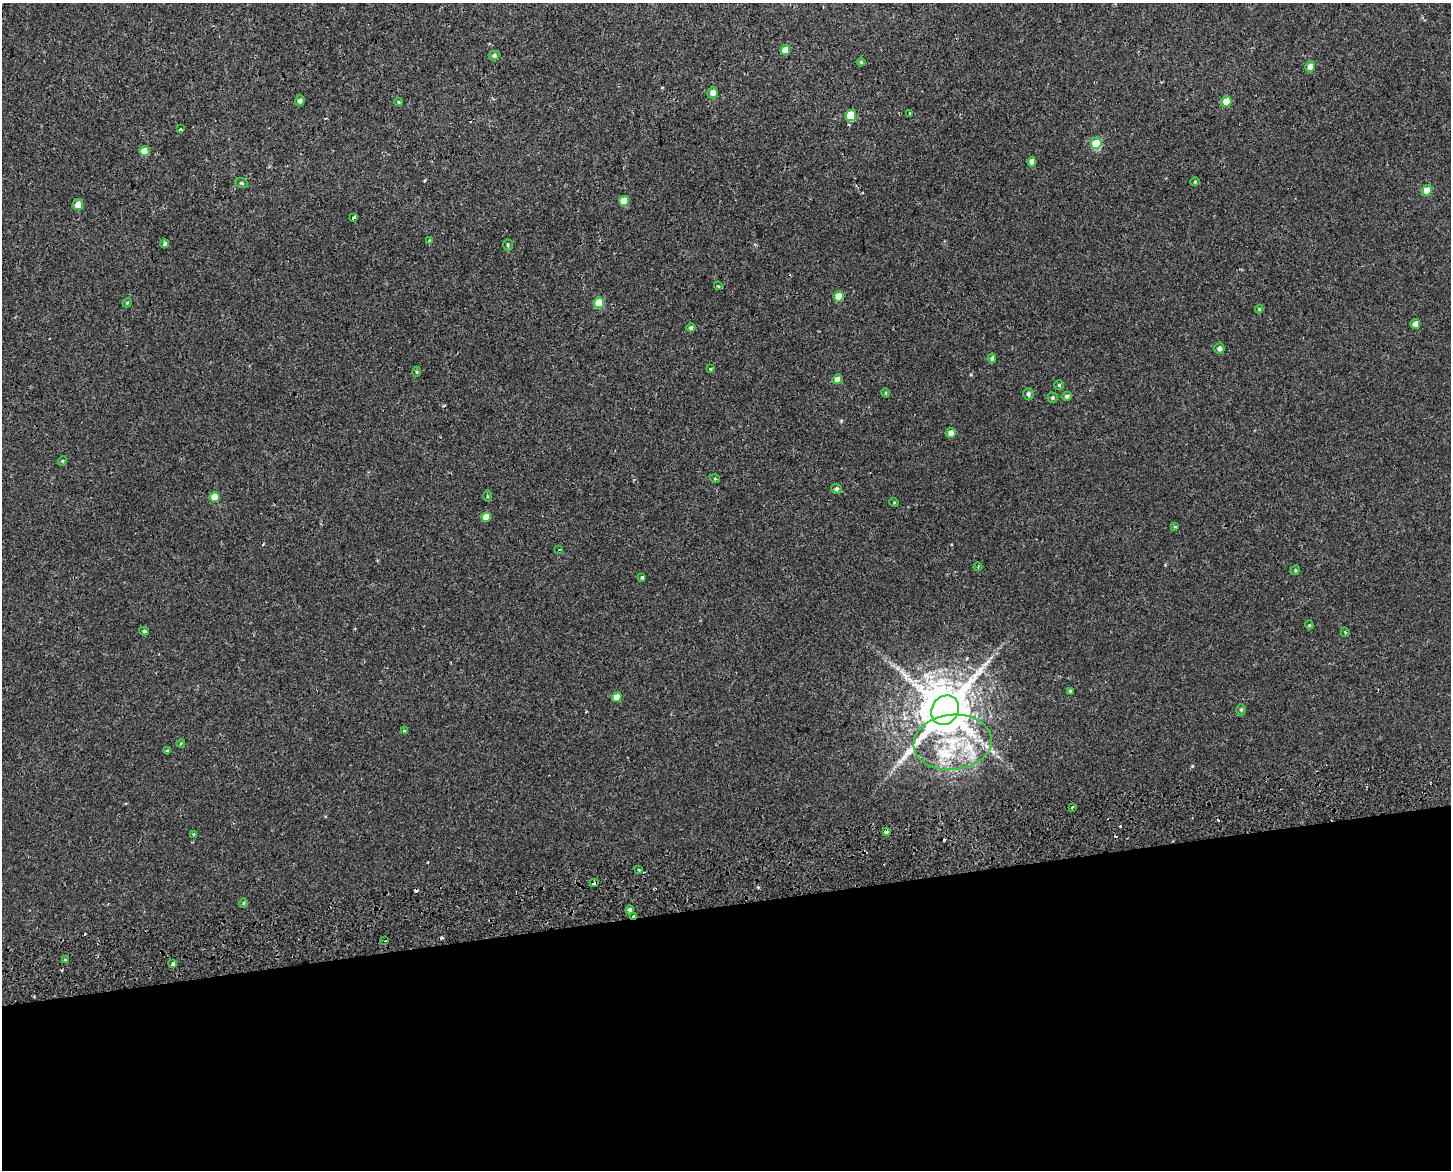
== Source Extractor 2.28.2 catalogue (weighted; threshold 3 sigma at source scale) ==
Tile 11 of 3 x 4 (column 2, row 4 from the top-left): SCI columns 1475-2923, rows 61-1228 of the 4454 x 4791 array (HDU 1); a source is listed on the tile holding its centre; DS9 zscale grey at full resolution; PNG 1453 x 1172 px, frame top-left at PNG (2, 3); each listed source drawn as its Kron ellipse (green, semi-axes under 4 px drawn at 4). Shown black and unused: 23% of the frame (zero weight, under 2 of 3 exposures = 4% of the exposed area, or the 3 px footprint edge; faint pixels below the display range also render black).
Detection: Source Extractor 2.28.2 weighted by HDU 2 'WHT'; one run over the whole footprint, this tile lists its part. Background 0.00163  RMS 0.0027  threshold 0.0124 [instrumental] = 3 sigma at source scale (4.5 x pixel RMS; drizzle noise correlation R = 1.50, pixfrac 1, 0.0396/0.0396 arcsec/px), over >= 5 px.
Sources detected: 87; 9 cosmic-ray / hot-pixel residue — neither listed nor drawn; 3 inside a brighter listed object's ellipse — not listed separately; the other 75 listed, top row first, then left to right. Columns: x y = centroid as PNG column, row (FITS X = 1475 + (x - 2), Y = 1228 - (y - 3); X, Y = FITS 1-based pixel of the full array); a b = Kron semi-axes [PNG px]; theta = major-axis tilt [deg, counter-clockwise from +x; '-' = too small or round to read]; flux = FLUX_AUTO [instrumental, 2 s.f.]
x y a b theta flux
785 50 5 4 - 2.4
494 55 5 5 - 0.67
861 62 4 4 - 0.34
1310 67 5 5 - 1.7
713 93 5 5 - 1.7
300 101 5 4 - 0.72
1226 101 5 5 - 3.4
399 102 4 4 - 0.37
910 113 3 3 - 0.39
851 115 5 5 - 6.5
180 129 3 3 - 0.25
1096 143 5 5 - 11
144 151 5 5 - 3.7
1032 162 5 4 - 1.4
1195 182 4 4 - 0.27
242 183 6 4 -21 0.34
1427 190 5 5 - 4.1
624 201 5 5 - 3.5
78 205 5 5 - 2.2
354 218 4 3 - 4.2
429 241 4 3 - 0.24
164 244 4 3 - 0.6
508 245 6 5 - 0.44
718 286 4 3 - 0.32
839 296 5 5 - 4
127 303 5 3 - 0.26
599 303 5 5 - 7.3
1259 309 4 4 - 0.25
1415 324 5 5 - 1.2
691 328 4 4 - 0.73
1219 348 5 5 - 0.93
992 358 5 4 - 0.53
710 368 3 3 - 0.42
417 372 5 3 - 0.3
837 379 5 4 - 1.1
1059 385 4 4 - 0.35
886 393 5 3 - 0.28
1028 394 6 5 - 0.69
1067 396 5 4 - 0.6
1053 398 5 5 - 0.47
951 433 5 5 - 1.4
62 461 5 3 - 0.23
715 479 5 3 - 0.22
836 489 5 5 - 0.6
487 496 5 3 - 0.29
215 497 5 5 - 3.6
894 502 5 3 - 0.22
486 517 5 4 - 2.6
1175 527 3 3 - 0.33
559 550 3 2 - 0.35
978 567 4 3 - 0.23
1295 570 5 4 - 0.38
642 577 3 3 - 0.69
1309 625 4 4 - 0.27
144 631 5 3 - 0.4
1345 632 4 3 - 0.26
1070 691 4 4 - 0.53
617 697 5 5 - 3
945 710 15 13 55 1700
1241 710 5 4 - 0.41
404 731 4 3 - 0.32
953 742 39 27 6 22
181 743 4 3 - 0.23
167 751 4 3 - 0.4
1072 807 3 2 - 0.42
886 832 4 3 - 1.6
194 834 3 3 - 0.46
638 870 3 2 - 0.43
594 883 4 3 - 1.8
243 903 5 3 - 0.27
630 910 4 3 - 3.6
633 916 4 2 - 5.2
385 941 3 2 - 0.31
65 960 3 3 - 0.67
173 963 4 3 - 2.7
Overlapping masked pixels (flux is a lower limit): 3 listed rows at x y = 886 832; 594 883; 633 916